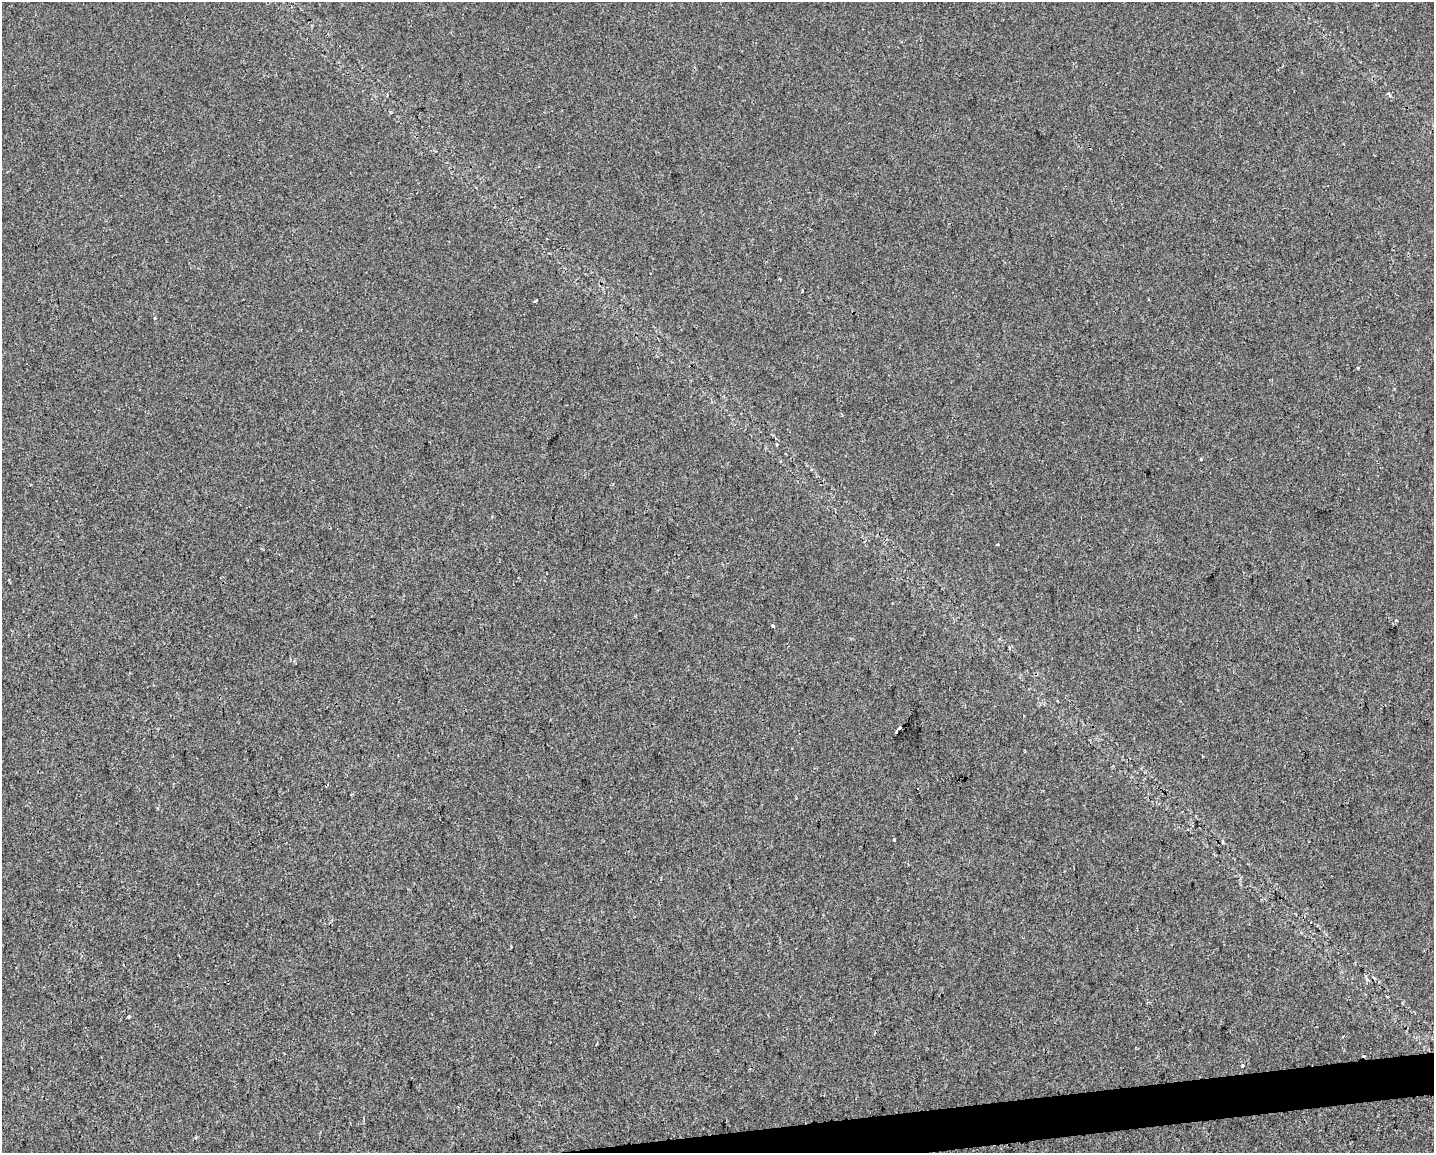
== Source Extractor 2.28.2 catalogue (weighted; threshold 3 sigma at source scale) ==
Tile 5 of 3 x 4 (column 2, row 2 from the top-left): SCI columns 1441-2872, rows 2301-3451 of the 4355 x 4601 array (HDU 1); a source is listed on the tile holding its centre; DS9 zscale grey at full resolution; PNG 1436 x 1155 px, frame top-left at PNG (2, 2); no overlay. Shown black and unused: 2% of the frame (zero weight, under 2 of 3 exposures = <1% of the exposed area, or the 3 px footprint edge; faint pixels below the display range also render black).
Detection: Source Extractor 2.28.2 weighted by HDU 2 'WHT'; one run over the whole footprint, this tile lists its part. Background 3.87e-04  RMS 0.0042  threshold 0.0191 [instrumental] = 3 sigma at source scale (4.5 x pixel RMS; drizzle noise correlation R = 1.50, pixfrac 1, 0.0396/0.0396 arcsec/px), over >= 5 px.
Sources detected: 14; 3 cosmic-ray / hot-pixel residue — not listed; the other 11 listed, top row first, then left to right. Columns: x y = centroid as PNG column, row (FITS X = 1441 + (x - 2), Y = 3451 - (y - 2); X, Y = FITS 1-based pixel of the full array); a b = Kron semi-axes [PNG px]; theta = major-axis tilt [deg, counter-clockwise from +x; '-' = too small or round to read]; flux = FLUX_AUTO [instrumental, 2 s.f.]
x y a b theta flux
535 301 4 3 - 1
155 318 3 3 - 0.98
1201 459 3 3 - 0.64
997 544 3 3 - 0.86
773 626 4 3 - 0.72
897 732 4 3 - 4.5
398 755 3 2 - 0.28
894 839 3 3 - 3.7
129 1017 3 3 - 3.1
1242 1066 3 3 - 1.6
195 1137 3 3 - 1.5
Unlisted compact peaks at least as high as the median listed source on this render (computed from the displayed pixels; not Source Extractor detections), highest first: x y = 1396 620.